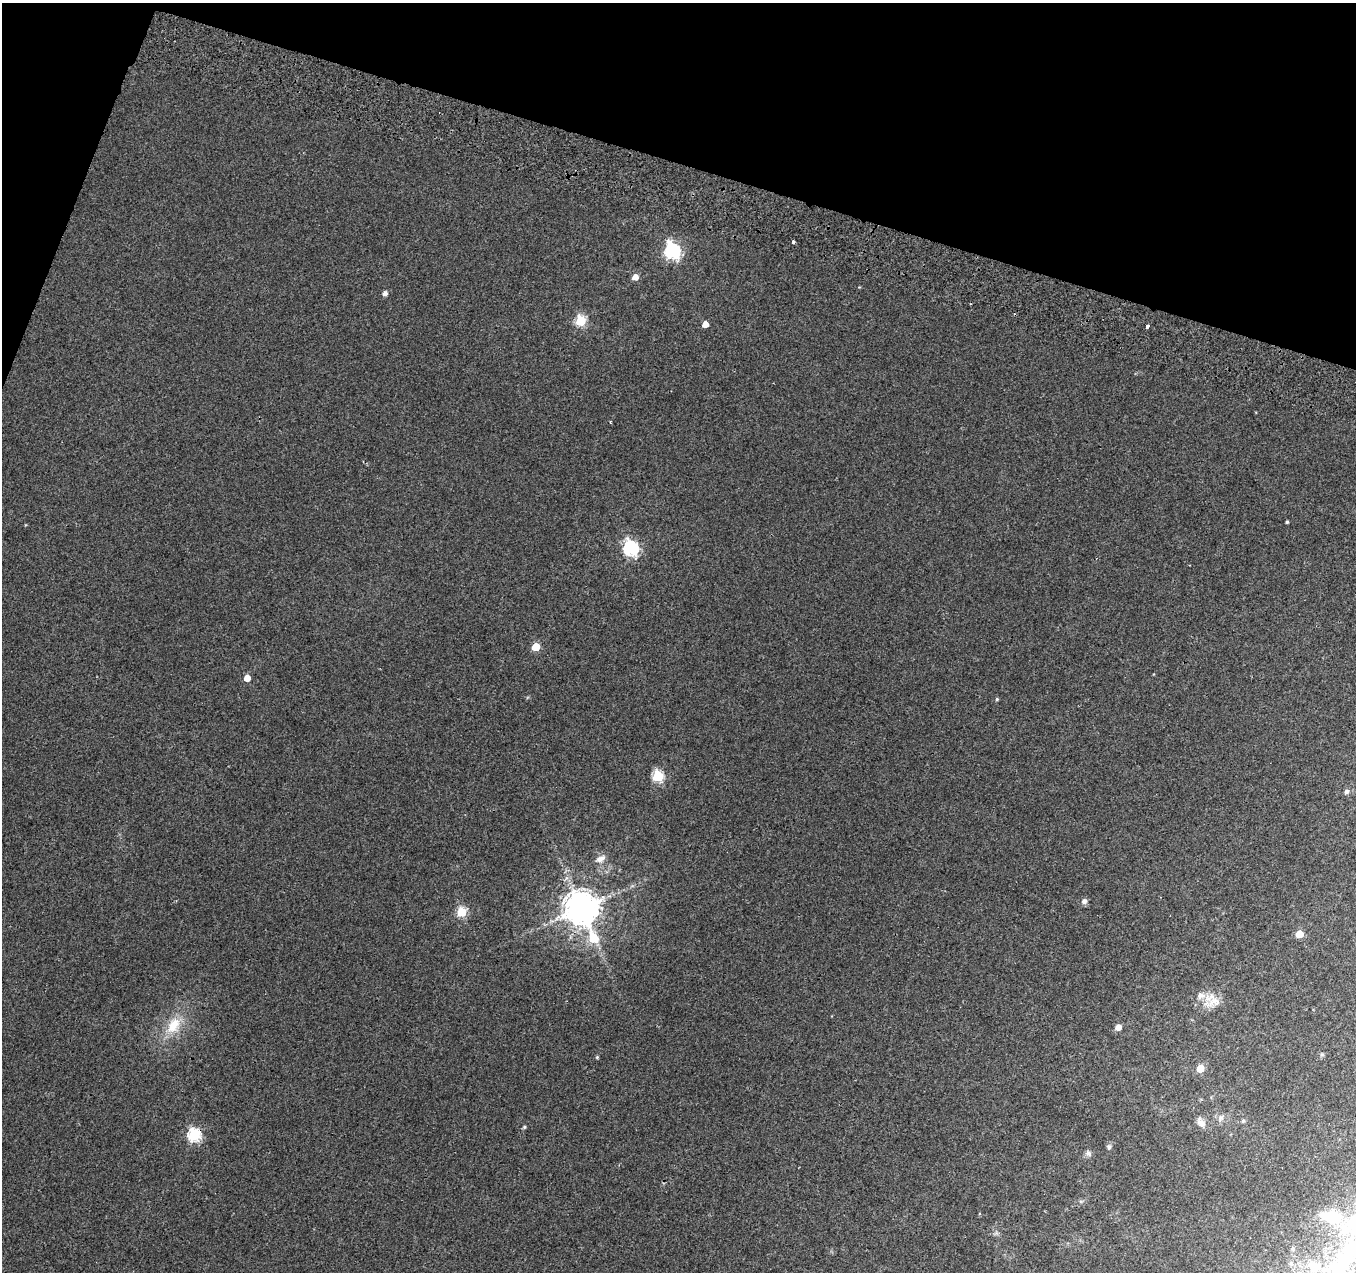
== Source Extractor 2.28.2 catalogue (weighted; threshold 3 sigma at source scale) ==
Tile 2 of 4 x 4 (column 2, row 1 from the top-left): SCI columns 1376-2729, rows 4081-5350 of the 5469 x 5685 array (HDU 1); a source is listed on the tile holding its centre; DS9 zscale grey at full resolution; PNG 1358 x 1274 px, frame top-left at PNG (2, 3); no overlay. Shown black and unused: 15% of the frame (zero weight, under 2 of 3 exposures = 3% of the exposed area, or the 3 px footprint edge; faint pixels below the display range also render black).
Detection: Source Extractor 2.28.2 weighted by HDU 2 'WHT'; one run over the whole footprint, this tile lists its part. Background 0.00285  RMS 0.0046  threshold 0.0208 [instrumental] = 3 sigma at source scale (4.5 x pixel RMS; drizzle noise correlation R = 1.50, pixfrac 1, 0.0396/0.0396 arcsec/px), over >= 5 px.
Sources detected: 42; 2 inside a brighter object's white glare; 1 cosmic-ray / hot-pixel residue — not listed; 1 inside a brighter listed object's ellipse — not listed separately; the other 38 listed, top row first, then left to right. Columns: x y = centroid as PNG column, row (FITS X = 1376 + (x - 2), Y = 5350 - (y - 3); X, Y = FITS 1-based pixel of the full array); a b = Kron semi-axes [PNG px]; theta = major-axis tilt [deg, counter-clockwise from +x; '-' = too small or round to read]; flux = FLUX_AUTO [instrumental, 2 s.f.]
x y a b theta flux
793 241 3 3 - 5.2
672 251 7 6 - 110
635 277 5 5 - 3.7
859 287 4 3 - 0.32
385 293 5 5 - 2.2
581 321 6 5 - 32
705 324 5 5 - 4.4
1147 326 4 3 - 1.6
1287 522 3 3 - 0.65
631 548 7 6 - 98
536 647 5 5 - 14
247 678 5 5 - 5.8
997 699 4 4 - 0.61
658 776 6 6 - 42
1346 791 7 6 - 1.3
600 859 14 7 25 3.1
1084 901 7 7 - 1.6
581 908 10 10 - 1100
461 912 5 5 - 28
1299 934 5 5 - 13
593 938 8 6 -68 19
1214 1002 21 14 20 7.1
173 1025 24 15 58 13
1118 1027 5 5 - 4.1
1322 1054 6 5 - 0.76
597 1057 5 4 - 0.5
1200 1069 5 5 - 13
1220 1118 11 7 59 2.1
1243 1121 6 5 - 0.99
1201 1123 13 8 -55 3.1
524 1127 5 4 - 0.7
194 1135 6 6 - 65
1109 1147 8 6 -83 1
1089 1153 9 7 -61 1.5
1332 1217 29 14 -8 14
1352 1246 25 15 19 11
1293 1249 5 3 - 0.48
1314 1266 16 9 -15 3.8
Overlapping masked pixels (flux is a lower limit): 1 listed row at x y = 194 1135
Isophote crosses this tile's border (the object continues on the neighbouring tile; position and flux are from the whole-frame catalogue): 1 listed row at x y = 1352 1246